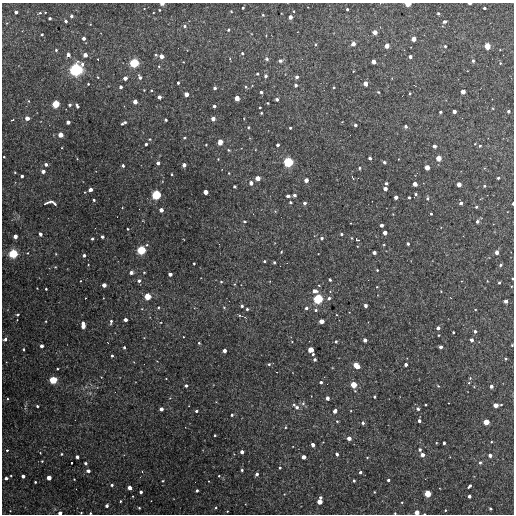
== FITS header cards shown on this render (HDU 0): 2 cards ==
NAXIS1  =                  512
NAXIS2  =                  512

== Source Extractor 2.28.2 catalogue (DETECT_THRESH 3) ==
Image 512 x 512 px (HDU 0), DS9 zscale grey, 1 PNG px = 1 image px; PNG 516 x 516 px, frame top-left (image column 1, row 512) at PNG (2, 3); no overlay
Background 3180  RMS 170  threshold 517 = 3 sigma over >= 5 px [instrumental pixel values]
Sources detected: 336; all 336 listed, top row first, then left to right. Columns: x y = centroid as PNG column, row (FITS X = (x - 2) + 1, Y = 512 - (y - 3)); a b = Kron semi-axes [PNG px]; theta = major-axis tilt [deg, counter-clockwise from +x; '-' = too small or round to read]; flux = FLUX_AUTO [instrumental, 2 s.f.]
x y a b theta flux
469 3 4 2 - 32000
162 4 4 2 - 50000
408 4 5 3 - 110000
243 8 3 2 - 16000
484 8 3 3 - 24000
347 9 3 3 - 20000
159 10 3 2 - 14000
231 11 3 2 - 9600
16 12 3 3 - 35000
45 12 2 2 - 8500
40 13 4 3 - 14000
438 13 3 3 - 20000
263 15 4 4 - 13000
71 16 3 3 - 28000
290 17 4 3 - 63000
50 18 3 3 - 25000
66 21 3 3 - 28000
445 21 3 3 - 41000
184 26 5 4 - 25000
228 30 4 3 - 17000
375 32 4 4 - 75000
42 34 3 3 - 16000
266 36 3 3 - 7900
84 38 3 3 - 38000
414 39 4 4 - 83000
315 44 5 4 - 13000
353 44 4 4 - 76000
387 46 4 4 - 75000
445 46 3 3 - 20000
487 46 5 5 - 150000
56 50 3 3 - 16000
242 53 4 3 - 20000
68 55 4 4 - 63000
85 55 4 4 - 66000
156 55 4 3 - 15000
161 56 4 4 - 71000
410 57 3 3 - 38000
267 59 6 5 - 23000
280 61 5 4 - 30000
473 61 4 3 - 22000
183 62 2 2 - 8300
373 62 4 4 - 74000
134 63 7 6 - 290000
500 63 4 3 - 13000
82 64 4 4 - 30000
159 66 4 4 - 12000
76 70 11 10 - 580000
353 71 3 2 - 7200
257 74 4 3 - 18000
266 76 4 3 - 30000
98 77 3 2 - 10000
140 77 6 4 -64 34000
297 77 3 3 - 37000
125 78 4 3 - 59000
178 83 3 3 - 24000
366 83 4 4 - 81000
88 84 3 3 - 13000
295 85 3 3 - 34000
121 87 3 3 - 32000
245 87 5 3 - 13000
334 87 3 3 - 11000
215 88 3 3 - 34000
151 90 3 3 - 11000
261 92 3 3 - 26000
378 92 4 3 - 11000
463 92 4 4 - 77000
410 93 3 3 - 14000
186 94 4 4 - 78000
159 97 4 3 - 58000
237 98 4 4 - 100000
277 99 3 3 - 33000
29 101 5 3 - 12000
135 102 4 4 - 69000
268 103 3 2 - 11000
56 104 5 5 - 200000
70 105 3 3 - 27000
77 106 5 3 - 31000
214 106 3 3 - 32000
260 107 3 2 - 11000
454 111 4 3 - 60000
508 111 4 4 - 25000
441 112 3 3 - 20000
261 113 3 3 - 14000
27 118 4 4 - 66000
213 119 4 4 - 70000
12 120 3 2 - 12000
166 120 3 3 - 21000
68 122 4 3 - 65000
125 122 3 3 - 20000
122 124 3 3 - 15000
355 125 3 3 - 28000
406 126 3 3 - 36000
248 127 4 3 - 12000
290 128 3 3 - 17000
60 135 4 4 - 97000
184 138 3 3 - 20000
149 139 4 3 - 11000
220 142 5 4 - 120000
146 144 3 3 - 24000
475 144 3 3 - 8500
206 145 2 2 - 11000
278 145 3 3 - 35000
434 146 4 3 - 47000
480 146 3 3 - 15000
228 150 4 3 - 14000
4 157 3 2 - 14000
370 158 4 3 - 37000
438 158 5 4 - 110000
77 159 3 3 - 7300
218 159 3 2 - 8900
288 162 7 7 - 340000
384 162 3 3 - 28000
158 163 4 3 - 42000
46 164 4 4 - 33000
184 165 4 4 - 66000
123 166 3 3 - 31000
427 167 4 4 - 100000
359 168 3 3 - 21000
43 171 4 3 - 50000
15 172 2 2 - 8300
229 173 3 2 - 8300
172 174 3 2 - 12000
22 176 3 3 - 28000
352 177 6 2 -68 11000
258 178 4 4 - 99000
498 178 3 3 - 21000
306 180 4 4 - 70000
251 183 4 4 - 50000
386 183 3 3 - 25000
415 184 4 4 - 79000
459 184 4 4 - 76000
234 186 3 3 - 20000
484 186 3 2 - 18000
385 189 4 3 - 53000
90 190 4 3 - 65000
205 192 4 4 - 91000
415 194 4 3 - 22000
156 195 6 6 - 290000
294 195 3 3 - 33000
288 196 4 3 - 42000
396 197 3 3 - 51000
409 198 3 3 - 21000
427 198 5 4 - 17000
94 200 3 3 - 19000
49 202 9 3 20 48000
290 202 3 3 - 17000
54 203 5 3 - 26000
304 203 3 3 - 33000
461 203 3 3 - 32000
513 203 3 2 - 19000
476 207 3 3 - 17000
161 210 4 4 - 64000
393 214 2 2 - 6200
431 214 3 3 - 17000
244 221 4 4 - 22000
477 221 4 3 - 34000
381 225 3 3 - 46000
127 229 3 2 - 13000
385 233 4 4 - 66000
40 234 4 3 - 44000
341 234 3 3 - 23000
15 236 4 4 - 58000
102 237 3 3 - 35000
322 238 4 4 - 24000
351 238 5 3 - 9800
92 239 3 3 - 24000
357 240 4 3 - 17000
408 244 3 3 - 25000
384 245 3 2 - 10000
141 250 7 6 - 260000
281 252 4 3 - 10000
497 252 4 3 - 65000
28 253 4 3 - 8900
374 253 4 3 - 45000
13 254 7 7 - 290000
56 254 3 2 - 8300
84 255 3 3 - 33000
264 261 3 3 - 22000
274 262 3 3 - 17000
194 263 3 2 - 13000
88 265 2 2 - 7300
500 265 4 3 - 22000
55 267 3 3 - 8900
377 270 3 3 - 11000
131 272 4 4 - 49000
144 272 4 2 - 8100
170 274 4 3 - 56000
512 278 3 2 - 12000
330 280 3 3 - 21000
80 281 3 2 - 7300
139 281 4 4 - 33000
221 282 4 3 - 15000
499 283 3 3 - 17000
234 284 5 4 - 12000
104 285 4 4 - 68000
319 285 4 3 - 11000
377 287 3 2 - 7800
37 288 2 2 - 6800
46 289 3 3 - 14000
315 291 5 4 - 63000
441 291 2 2 - 7200
147 296 5 5 - 160000
85 298 3 2 - 7000
329 298 5 4 - 27000
318 299 8 7 - 320000
506 301 4 4 - 56000
242 306 4 4 - 22000
365 306 4 3 - 50000
158 307 4 3 - 13000
224 307 5 4 - 14000
306 308 4 4 - 33000
142 309 4 3 - 9600
247 309 3 3 - 24000
475 309 3 2 - 9200
316 310 5 4 - 21000
17 315 4 3 - 15000
239 315 6 4 -31 15000
125 320 3 3 - 50000
46 321 3 2 - 11000
111 321 6 3 80 26000
321 321 4 4 - 100000
83 325 6 4 -86 130000
438 328 4 3 - 42000
475 331 3 3 - 30000
453 332 3 3 - 14000
438 335 3 2 - 14000
183 337 2 2 - 8700
5 339 4 4 - 37000
365 340 4 4 - 51000
472 340 4 3 - 44000
336 341 3 3 - 19000
199 343 3 3 - 14000
512 345 3 2 - 9500
42 346 3 3 - 47000
124 347 3 3 - 19000
440 347 3 3 - 39000
23 349 3 3 - 16000
311 350 5 4 - 130000
224 351 3 3 - 53000
313 354 3 2 - 15000
112 356 4 3 - 20000
315 359 3 3 - 28000
506 359 3 2 - 12000
269 364 4 3 - 19000
406 364 3 3 - 40000
356 366 6 4 -43 160000
57 369 3 2 - 13000
277 372 2 2 - 6800
470 378 4 4 - 12000
53 380 6 5 - 220000
321 382 3 3 - 31000
469 383 4 3 - 12000
186 385 3 3 - 28000
353 385 5 5 - 140000
438 386 5 3 - 12000
491 386 4 3 - 41000
474 387 4 3 - 8100
355 391 3 3 - 10000
374 397 3 3 - 18000
327 398 4 3 - 55000
7 399 4 3 - 11000
303 403 6 5 - 26000
425 405 3 3 - 13000
496 405 4 4 - 86000
501 405 3 2 - 10000
37 406 3 3 - 20000
297 407 7 5 -39 46000
161 409 4 4 - 61000
418 409 4 4 - 33000
196 411 3 3 - 24000
335 411 4 3 - 67000
232 415 3 3 - 22000
337 421 3 3 - 13000
419 421 3 3 - 42000
486 422 5 4 - 120000
363 423 4 3 - 32000
285 427 4 3 - 12000
215 435 3 2 - 13000
349 438 4 4 - 65000
491 442 4 3 - 9800
444 443 3 3 - 29000
313 445 4 3 - 62000
420 449 3 3 - 26000
7 450 3 3 - 16000
242 452 4 3 - 56000
61 454 4 3 - 14000
234 454 3 3 - 8400
337 454 4 3 - 30000
422 455 4 4 - 54000
490 455 4 3 - 51000
77 457 4 3 - 41000
304 457 4 4 - 63000
367 457 4 4 - 12000
42 461 4 4 - 13000
72 463 3 2 - 16000
85 463 3 3 - 26000
480 463 5 4 - 20000
280 468 3 3 - 14000
242 470 3 3 - 20000
88 471 4 3 - 49000
360 472 3 3 - 26000
257 474 3 3 - 35000
11 476 3 2 - 9500
23 476 4 3 - 43000
219 476 3 3 - 12000
6 478 4 3 - 39000
49 478 4 4 - 83000
74 479 3 2 - 6700
388 480 3 3 - 25000
163 481 3 2 - 9600
354 481 3 3 - 20000
35 482 3 3 - 15000
112 485 4 3 - 21000
469 486 5 3 - 30000
130 488 4 4 - 73000
197 490 3 3 - 26000
141 492 3 3 - 34000
374 492 2 2 - 9200
427 494 5 5 - 180000
469 496 3 3 - 46000
320 497 3 3 - 30000
120 501 3 2 - 13000
319 502 4 4 - 92000
402 502 3 3 - 9000
107 506 3 3 - 37000
139 508 3 3 - 12000
216 508 4 3 - 12000
490 509 3 3 - 25000
445 510 3 2 - 12000
227 511 3 2 - 7700
417 512 4 4 - 82000
60 513 3 3 - 49000
81 513 2 2 - 9100
90 513 3 2 - 12000
395 513 3 2 - 11000
424 514 2 2 - 9900
At the frame edge (FLAGS 8, measured only in part): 12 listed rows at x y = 469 3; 162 4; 408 4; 513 203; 512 278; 512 345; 417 512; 60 513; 81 513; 90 513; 395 513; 424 514

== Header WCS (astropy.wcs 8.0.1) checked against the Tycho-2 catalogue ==
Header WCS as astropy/WCSLIB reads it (CRVAL/CRPIX/CD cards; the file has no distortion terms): RA---TAN/DEC--TAN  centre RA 03:52:39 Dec +04:30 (58.16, +4.51 deg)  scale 3.52 arcsec/px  FOV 30.0' x 30.0'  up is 0 deg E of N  parity normal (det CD < 0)
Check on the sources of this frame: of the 60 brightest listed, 8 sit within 5.3 arcsec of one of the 9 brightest Tycho-2 stars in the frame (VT <= 12.15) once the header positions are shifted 1.64 arcsec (0.78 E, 1.44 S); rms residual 2.50 arcsec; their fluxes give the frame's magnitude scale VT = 24.75 - 2.5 log10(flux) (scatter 0.09 mag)
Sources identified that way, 8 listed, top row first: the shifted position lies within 5.3 arcsec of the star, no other Tycho-2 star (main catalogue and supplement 1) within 10.6 arcsec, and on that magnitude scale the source's flux lands within +1.5 / -3 mag of the star's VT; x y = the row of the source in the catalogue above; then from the Tycho-2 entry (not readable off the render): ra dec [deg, ICRS J2000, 3 dp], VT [Tycho-2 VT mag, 2 dp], TYC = Tycho-2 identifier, HIP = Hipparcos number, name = IAU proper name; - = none
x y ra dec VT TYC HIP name
134 63 58.285 +4.698 11.19 69-915-1 - -
76 70 58.342 +4.692 10.28 69-806-1 - -
288 162 58.134 +4.600 10.97 69-832-1 - -
156 195 58.263 +4.569 10.97 69-863-1 - -
141 250 58.277 +4.515 11.98 69-966-1 - -
13 254 58.403 +4.512 11.05 69-1266-1 - -
318 299 58.105 +4.467 10.90 69-814-1 - -
53 380 58.364 +4.388 12.15 69-822-1 - -